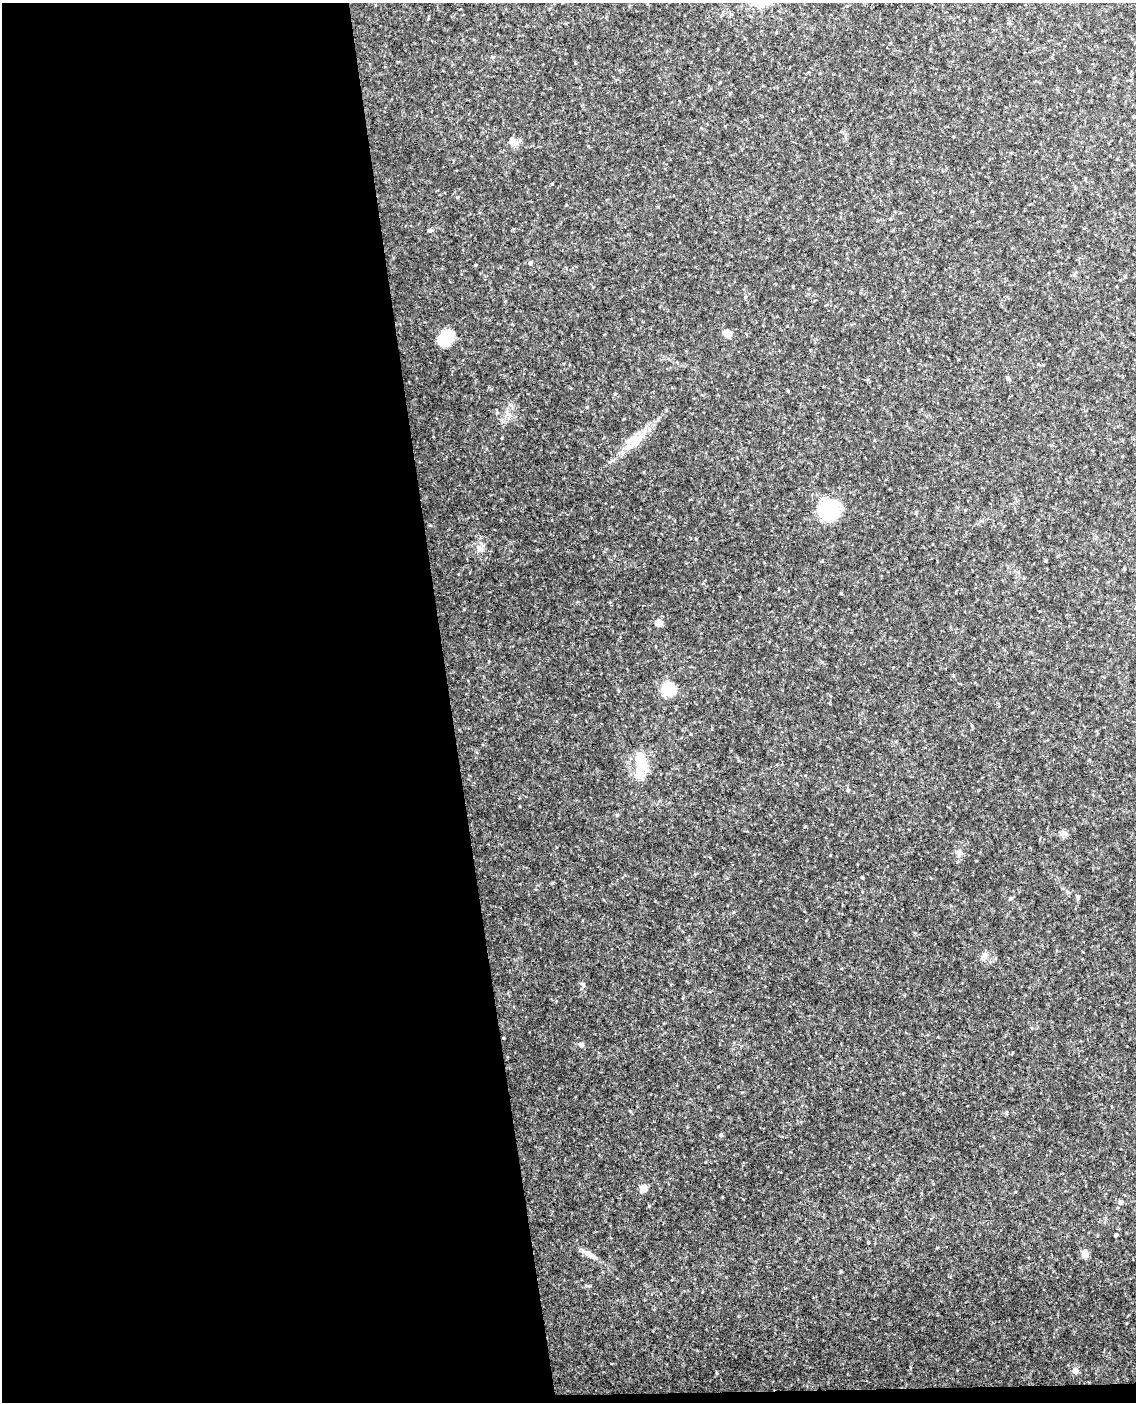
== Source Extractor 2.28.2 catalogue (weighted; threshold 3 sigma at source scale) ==
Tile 9 of 4 x 3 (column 1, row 3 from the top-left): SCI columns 59-1192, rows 243-1642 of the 4651 x 4581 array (HDU 1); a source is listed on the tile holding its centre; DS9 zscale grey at full resolution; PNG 1138 x 1404 px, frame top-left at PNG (2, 3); no overlay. Shown black and unused: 40% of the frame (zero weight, under 3 of 4 exposures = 6% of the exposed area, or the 3 px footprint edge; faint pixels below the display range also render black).
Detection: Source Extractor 2.28.2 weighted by HDU 2 'WHT'; one run over the whole footprint, this tile lists its part. Background 0.131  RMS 0.011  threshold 0.0473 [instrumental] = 3 sigma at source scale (4.5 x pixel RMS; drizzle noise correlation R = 1.50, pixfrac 1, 0.05/0.05 arcsec/px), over >= 5 px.
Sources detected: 32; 1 inside a brighter listed object's ellipse — not listed separately; the other 31 listed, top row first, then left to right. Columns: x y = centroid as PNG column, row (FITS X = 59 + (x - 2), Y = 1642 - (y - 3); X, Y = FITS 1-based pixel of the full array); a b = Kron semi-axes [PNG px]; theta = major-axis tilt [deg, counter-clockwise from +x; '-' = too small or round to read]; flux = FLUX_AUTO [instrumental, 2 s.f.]
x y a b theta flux
513 142 13 9 -56 5.7
552 184 3 3 - 0.74
430 230 5 4 - 2.6
530 263 5 4 - 1.8
475 265 3 3 - 0.86
727 334 7 7 - 9.6
445 338 16 12 51 24
1008 378 5 4 - 1.8
787 391 3 3 - 0.98
634 441 32 14 31 20
829 510 14 13 - 77
479 549 8 5 34 3.3
658 623 5 5 - 19
668 689 7 7 - 90
640 760 31 16 -88 25
1065 833 9 4 -23 2.4
862 877 3 3 - 1.3
1077 897 6 4 -67 1.5
985 955 10 6 81 3.5
583 985 6 5 - 1.6
580 1044 7 5 -19 1.8
1006 1113 5 3 - 0.99
721 1135 5 4 - 1.3
643 1189 8 8 - 6.2
1120 1202 6 5 - 1.8
1116 1235 4 3 - 1.6
868 1243 4 3 - 0.93
589 1254 20 6 -30 6.7
1085 1254 5 4 - 22
1075 1371 5 5 - 7.9
716 1373 4 3 - 0.9
Unlisted compact peaks at least as high as the median listed source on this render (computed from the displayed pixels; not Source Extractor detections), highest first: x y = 511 405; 841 1271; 586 1286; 696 539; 617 815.